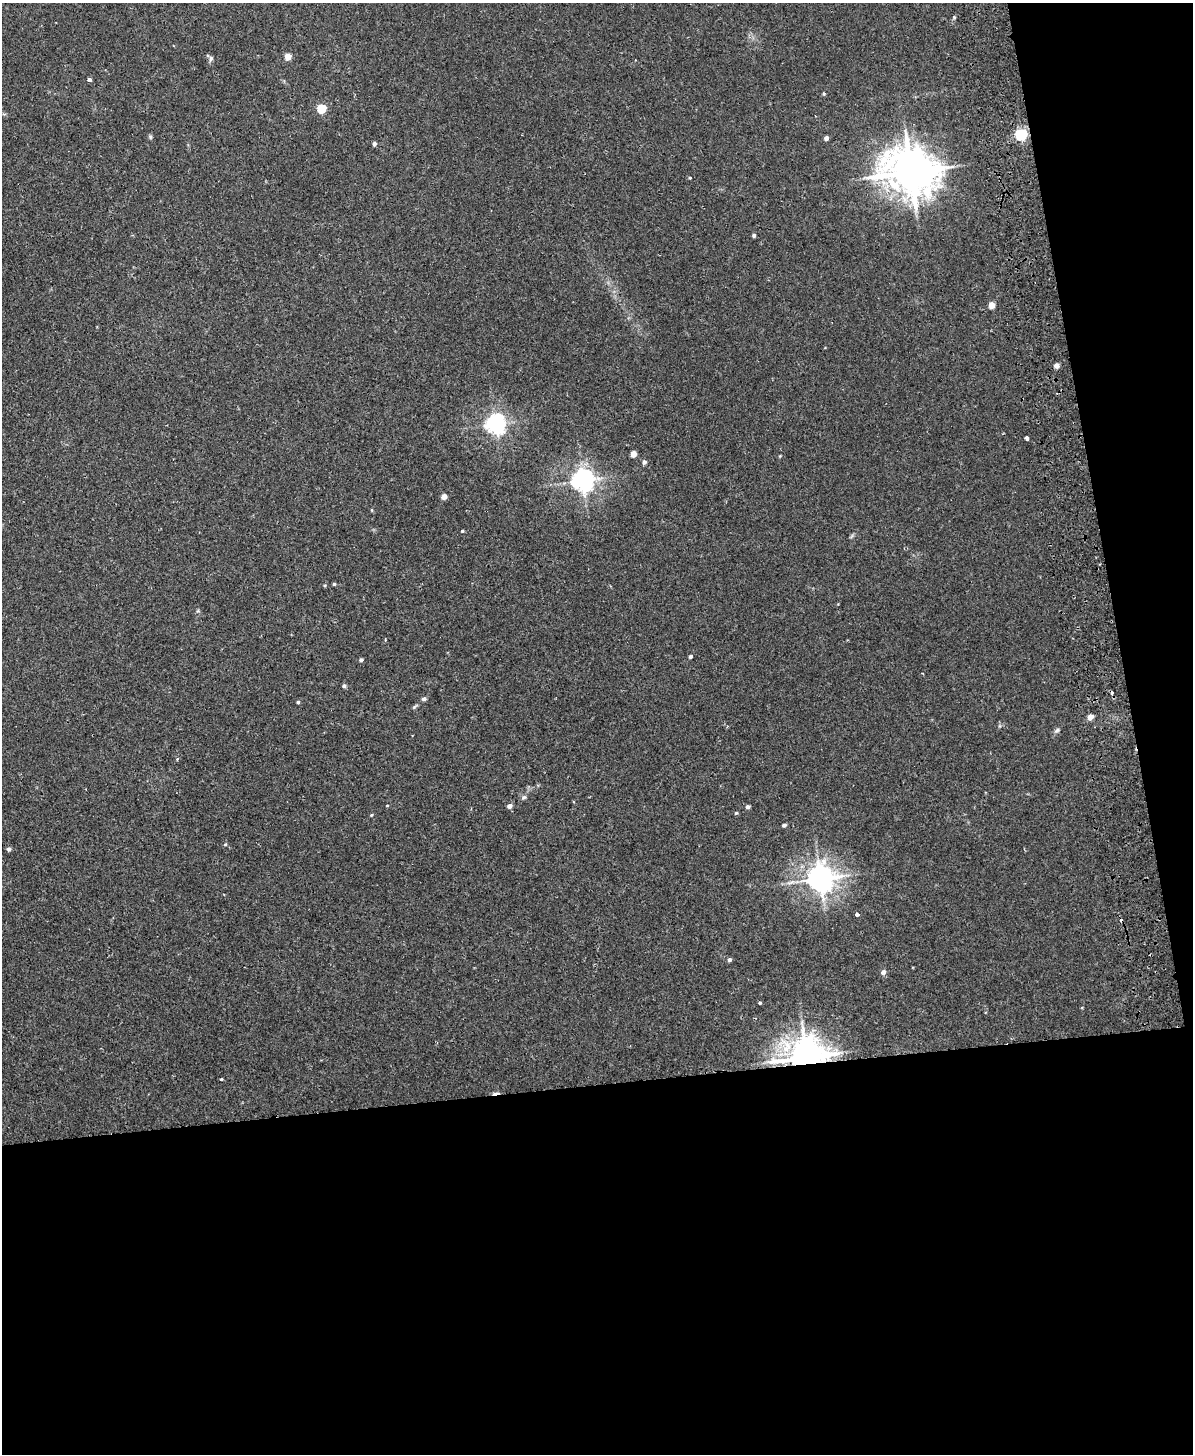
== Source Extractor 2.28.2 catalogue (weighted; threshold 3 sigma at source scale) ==
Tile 12 of 4 x 3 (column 4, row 3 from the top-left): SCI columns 3630-4820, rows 151-1602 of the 4878 x 4763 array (HDU 1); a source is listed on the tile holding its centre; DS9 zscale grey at full resolution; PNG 1195 x 1456 px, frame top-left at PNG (2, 3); no overlay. Shown black and unused: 31% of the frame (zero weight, under 2 of 3 exposures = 3% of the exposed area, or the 3 px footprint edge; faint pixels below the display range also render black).
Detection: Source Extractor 2.28.2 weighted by HDU 2 'WHT'; one run over the whole footprint, this tile lists its part. Background 0.0218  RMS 0.0061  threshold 0.0276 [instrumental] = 3 sigma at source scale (4.5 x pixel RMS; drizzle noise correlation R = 1.50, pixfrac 1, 0.05/0.05 arcsec/px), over >= 5 px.
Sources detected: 52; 3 cosmic-ray / hot-pixel residue — not listed; the other 49 listed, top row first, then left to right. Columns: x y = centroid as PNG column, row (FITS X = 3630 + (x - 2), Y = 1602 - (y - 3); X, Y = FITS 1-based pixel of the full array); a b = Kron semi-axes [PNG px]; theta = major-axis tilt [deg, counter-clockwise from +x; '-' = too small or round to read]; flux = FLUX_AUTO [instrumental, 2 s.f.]
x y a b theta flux
954 17 4 4 - 0.65
288 57 4 4 - 8.6
211 58 7 5 75 1.3
89 79 4 3 - 1.9
824 93 5 3 - 0.65
321 108 5 5 - 27
1021 134 5 5 - 86
150 137 6 4 -89 0.83
826 138 4 4 - 2.7
374 144 4 4 - 1.7
911 172 15 12 -16 2200
690 178 4 3 - 0.53
754 235 4 3 - 1.3
992 305 5 4 - 7.4
1056 365 4 4 - 4
495 424 7 7 - 290
1027 438 4 3 - 4.1
633 454 4 4 - 6.3
644 462 5 4 - 1.8
583 480 7 7 - 410
444 497 4 4 - 5
372 510 5 3 - 0.49
462 531 3 3 - 0.63
334 584 4 4 - 0.8
325 585 4 3 - 0.52
690 656 4 4 - 1.2
361 660 4 4 - 1.2
344 686 5 5 - 1.1
424 699 6 5 - 1
298 702 4 3 - 0.82
414 707 6 4 71 0.79
1090 717 4 4 - 6.2
1057 730 8 5 32 1.3
177 759 4 3 - 0.65
524 797 6 6 - 1.1
509 806 5 4 - 2.5
748 807 5 4 - 1.4
736 813 4 4 - 0.73
371 815 5 3 - 0.5
784 825 4 4 - 1.3
225 844 5 4 - 0.7
9 849 4 4 - 1.6
820 878 8 8 - 700
857 914 4 3 - 2.4
729 960 4 4 - 1.3
883 972 5 5 - 2.6
760 1003 3 3 - 1.3
806 1057 11 8 16 1400
222 1079 3 2 - 0.71
Overlapping masked pixels (flux is a lower limit): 1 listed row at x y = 806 1057